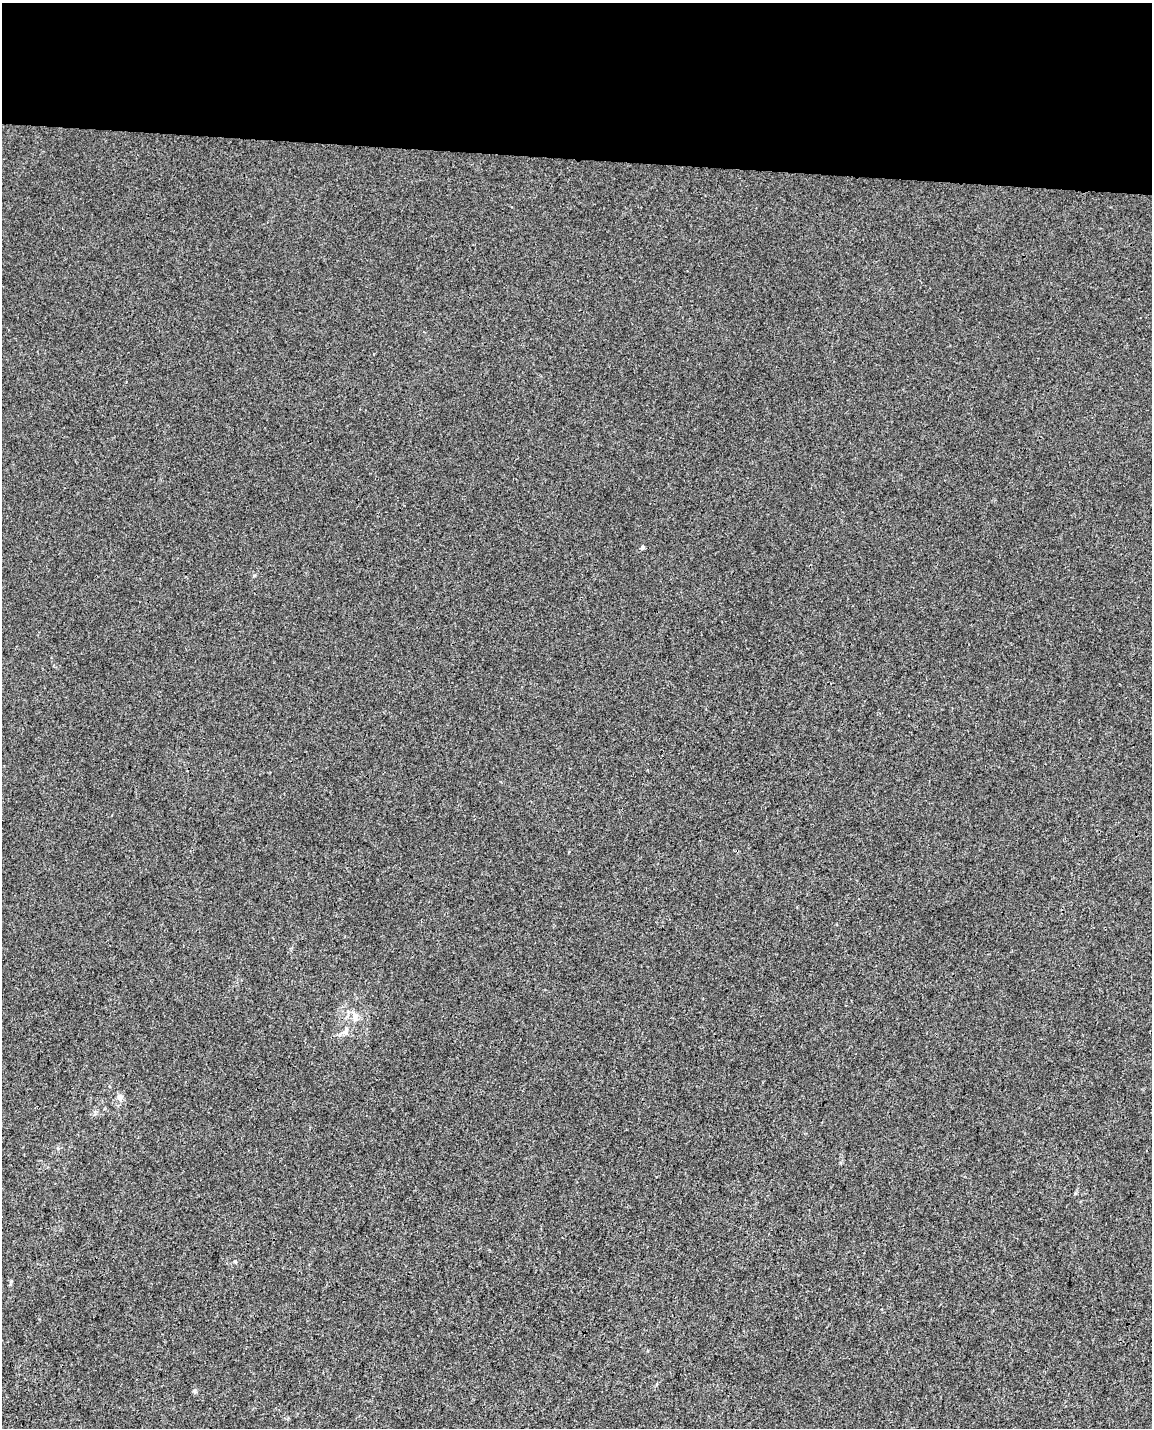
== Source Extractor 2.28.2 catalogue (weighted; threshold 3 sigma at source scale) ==
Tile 3 of 4 x 3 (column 3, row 1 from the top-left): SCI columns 2319-3468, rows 3194-4619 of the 4626 x 4904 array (HDU 1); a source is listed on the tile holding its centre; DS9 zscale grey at full resolution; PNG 1154 x 1430 px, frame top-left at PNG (2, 3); no overlay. Shown black and unused: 11% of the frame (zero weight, under 3 of 4 exposures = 5% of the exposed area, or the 3 px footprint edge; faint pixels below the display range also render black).
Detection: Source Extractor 2.28.2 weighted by HDU 2 'WHT'; one run over the whole footprint, this tile lists its part. Background -7.69e-04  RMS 0.005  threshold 0.0223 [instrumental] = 3 sigma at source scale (4.5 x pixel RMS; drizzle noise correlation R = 1.50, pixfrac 1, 0.0396/0.0396 arcsec/px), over >= 5 px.
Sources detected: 5; all 5 listed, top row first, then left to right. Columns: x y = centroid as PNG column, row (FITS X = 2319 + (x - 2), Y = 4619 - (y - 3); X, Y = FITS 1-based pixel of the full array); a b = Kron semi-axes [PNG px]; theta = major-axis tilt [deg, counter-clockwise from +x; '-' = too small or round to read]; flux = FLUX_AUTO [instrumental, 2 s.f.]
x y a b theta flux
642 548 4 4 - 1.1
254 575 5 3 - 0.5
355 1017 11 6 -83 2.3
120 1097 7 7 - 2.3
58 1148 6 4 -71 0.61